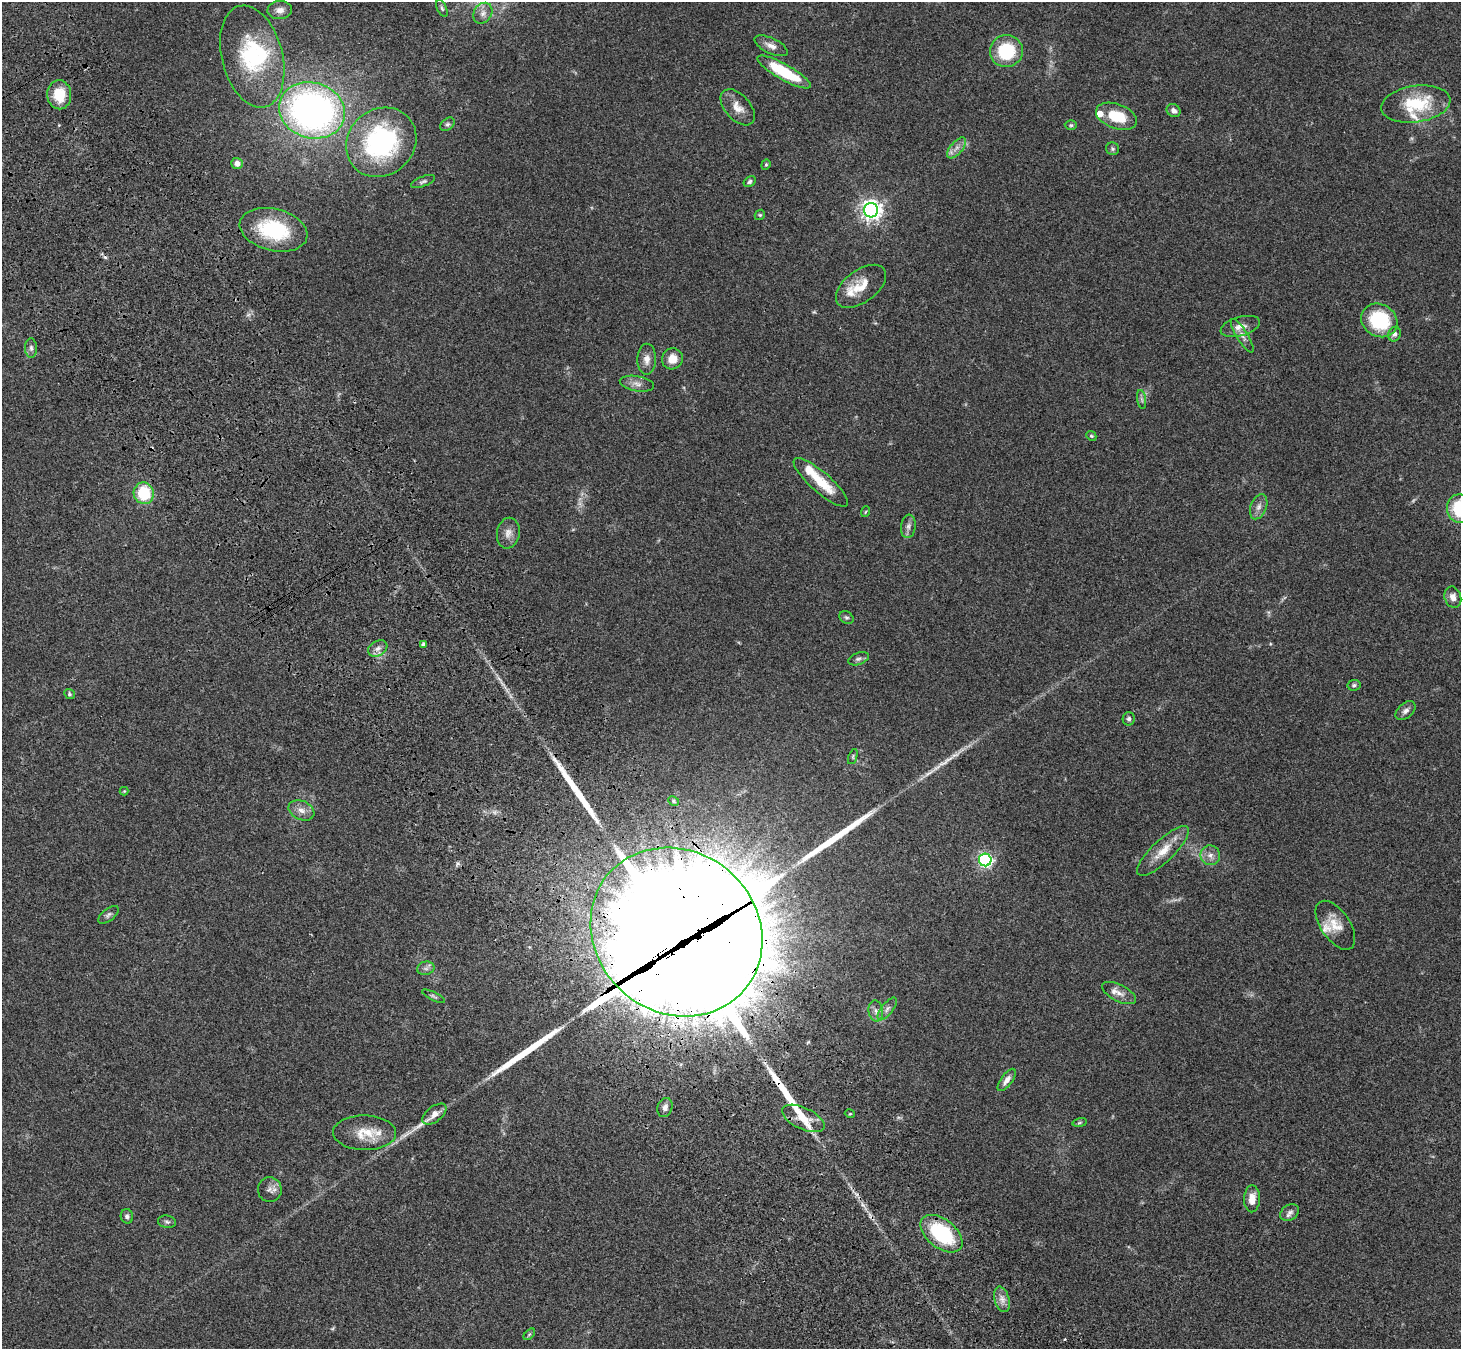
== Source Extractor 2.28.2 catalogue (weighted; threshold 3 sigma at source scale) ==
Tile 11 of 4 x 4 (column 3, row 3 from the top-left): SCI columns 3024-4482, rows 1719-3065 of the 6043 x 5998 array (HDU 1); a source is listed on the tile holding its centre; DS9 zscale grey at full resolution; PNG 1463 x 1351 px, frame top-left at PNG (2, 2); each listed source drawn as its Kron ellipse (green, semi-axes under 4 px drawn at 4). Shown black and unused: <1% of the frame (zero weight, under 3 of 4 exposures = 6% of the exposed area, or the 3 px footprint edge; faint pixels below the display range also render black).
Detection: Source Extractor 2.28.2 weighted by HDU 2 'WHT'; one run over the whole footprint, this tile lists its part. Background 0.0413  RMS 0.005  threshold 0.0225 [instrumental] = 3 sigma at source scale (4.5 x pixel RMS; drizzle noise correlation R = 1.50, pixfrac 1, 0.05/0.05 arcsec/px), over >= 5 px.
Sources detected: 101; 2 too faint to see at this stretch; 2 inside a brighter object's white glare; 2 cosmic-ray / hot-pixel residue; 6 long thin detections or spike segments (spike, bleed or trail) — neither listed nor drawn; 7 inside a brighter listed object's ellipse — not listed separately; the other 82 listed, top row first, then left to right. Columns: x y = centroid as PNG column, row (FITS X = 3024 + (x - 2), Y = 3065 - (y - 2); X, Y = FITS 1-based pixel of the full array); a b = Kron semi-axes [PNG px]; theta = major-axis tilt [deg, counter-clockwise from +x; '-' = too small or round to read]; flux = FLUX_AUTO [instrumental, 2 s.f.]
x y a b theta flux
442 8 9 4 -65 0.93
280 10 12 9 3 3.3
483 13 11 8 56 2.9
771 46 18 7 -26 3.4
1006 51 16 16 - 24
252 57 52 30 -75 45
784 72 30 8 -29 26
59 95 14 12 -87 12
1416 104 35 18 8 25
738 107 21 12 -48 5.6
312 110 33 28 -17 210
1174 111 7 6 - 2.2
1116 116 21 12 -20 15
447 124 8 5 39 1.2
1071 125 6 5 - 0.8
381 142 37 33 41 73
957 148 12 6 49 2.8
1112 149 6 6 - 0.99
237 163 6 5 - 2.3
766 165 5 4 - 0.63
423 182 12 5 22 1.3
750 182 7 5 33 1.1
871 210 7 7 - 280
760 215 5 4 - 0.67
274 230 34 21 -14 36
861 286 29 16 36 10
1379 320 19 16 -31 30
1240 326 20 9 15 4.5
1394 334 7 6 - 1.5
1242 336 19 5 -58 2.8
31 348 10 6 -89 1.5
647 359 15 9 89 3.8
672 359 11 10 - 5.8
637 384 17 7 -10 3.2
1142 399 9 4 -81 1.2
1091 436 5 4 - 0.63
821 482 35 10 -41 13
144 493 11 10 - 20
1259 507 13 8 68 2.8
1459 509 14 12 -82 24
865 512 5 3 - 0.51
908 526 12 7 83 2.2
508 533 15 11 80 3.9
1453 597 11 8 -71 3.7
846 617 7 6 - 0.97
423 644 4 3 - 1.4
378 648 10 7 32 2.6
858 659 11 6 19 1.5
1354 685 7 5 10 1.2
69 694 5 4 - 0.77
1406 711 11 7 41 2.1
1129 719 6 6 - 1.2
853 757 8 4 70 0.75
124 791 4 4 - 0.45
674 801 6 4 -25 0.82
301 810 13 9 -24 3.6
1163 851 34 11 43 9.4
1210 855 10 9 - 3.1
985 860 6 6 - 110
108 915 12 6 38 1.4
1335 925 28 14 -56 8.2
676 932 89 80 -40 18000
426 968 9 6 12 1.6
1119 993 18 8 -27 3.6
433 996 12 3 -26 0.97
887 1009 14 6 52 2.1
876 1011 10 7 -82 2.1
1007 1080 13 5 54 2.8
665 1108 10 7 71 2.3
434 1114 14 7 37 3.9
850 1114 5 3 - 0.45
803 1118 23 10 -25 8.3
1080 1123 7 3 9 0.71
365 1133 31 17 -1 12
270 1190 12 12 - 2.9
1252 1199 13 8 88 5.3
1290 1212 10 7 36 2.1
127 1216 7 6 - 1.3
167 1222 9 6 -10 1.2
941 1234 24 14 -39 37
1002 1299 13 7 -74 3
529 1334 7 4 44 0.75
Overlapping masked pixels (flux is a lower limit): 3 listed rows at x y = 676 932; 803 1118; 941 1234
Isophote crosses this tile's border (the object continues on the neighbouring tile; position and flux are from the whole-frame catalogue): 1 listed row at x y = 1459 509